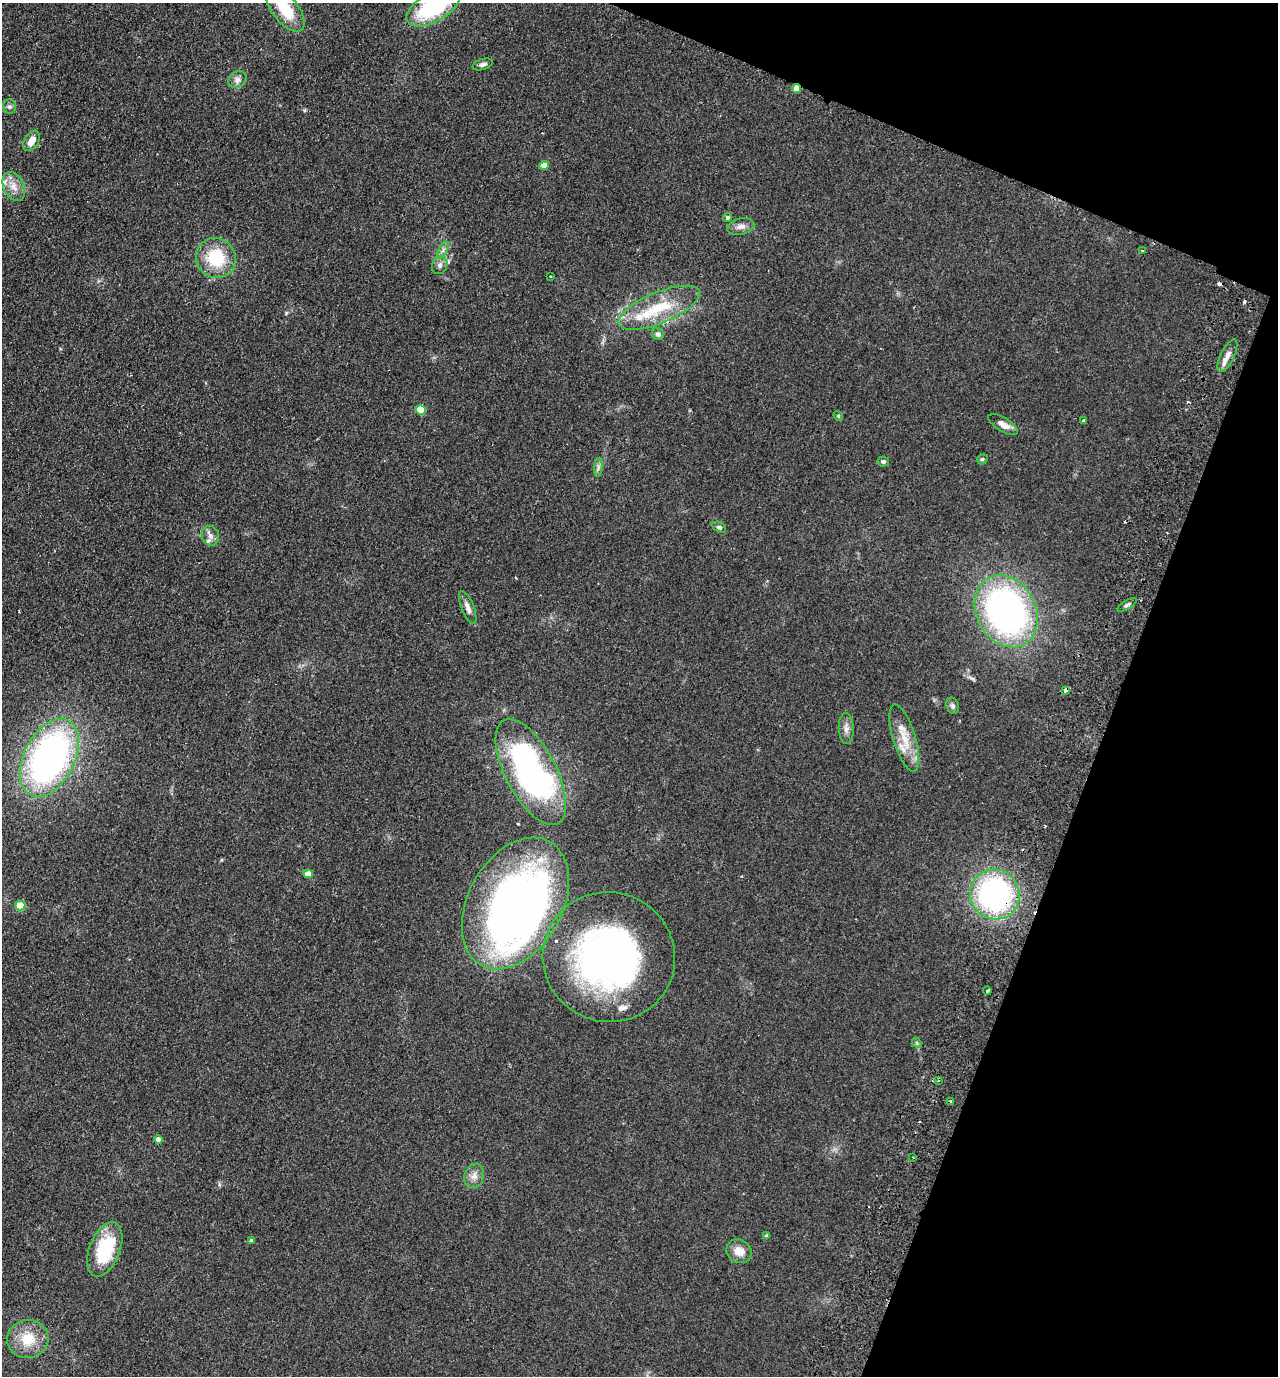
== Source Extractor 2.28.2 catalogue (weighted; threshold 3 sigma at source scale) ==
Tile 8 of 4 x 4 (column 4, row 2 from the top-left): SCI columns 4154-5429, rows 2776-4149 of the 5623 x 5549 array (HDU 1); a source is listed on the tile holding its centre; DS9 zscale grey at full resolution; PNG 1280 x 1378 px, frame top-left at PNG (2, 3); each listed source drawn as its Kron ellipse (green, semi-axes under 4 px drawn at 4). Shown black and unused: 19% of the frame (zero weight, under 2 of 3 exposures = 3% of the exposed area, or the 3 px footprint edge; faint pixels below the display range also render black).
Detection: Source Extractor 2.28.2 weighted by HDU 2 'WHT'; one run over the whole footprint, this tile lists its part. Background 0.123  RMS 0.011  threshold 0.05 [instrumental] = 3 sigma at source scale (4.5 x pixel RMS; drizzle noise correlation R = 1.50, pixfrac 1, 0.05/0.05 arcsec/px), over >= 5 px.
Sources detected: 66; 2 inside a brighter object's white glare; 5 cosmic-ray / hot-pixel residue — neither listed nor drawn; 5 inside a brighter listed object's ellipse — not listed separately; the other 54 listed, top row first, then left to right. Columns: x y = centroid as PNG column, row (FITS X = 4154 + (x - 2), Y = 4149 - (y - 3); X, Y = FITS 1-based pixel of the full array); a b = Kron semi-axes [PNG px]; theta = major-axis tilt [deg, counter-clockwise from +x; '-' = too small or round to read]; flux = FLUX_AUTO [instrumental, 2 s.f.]
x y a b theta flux
433 7 29 14 29 100
285 9 27 13 -52 38
483 64 10 5 16 3.6
237 79 10 7 38 4.8
796 89 5 4 - 13
10 107 7 6 - 2.7
32 141 11 7 58 11
544 166 5 4 - 13
14 186 15 10 -65 12
728 217 4 4 - 2.2
741 226 14 8 12 6.1
443 250 9 3 59 3
1143 251 4 3 - 2.8
216 258 20 19 - 51
440 265 9 7 65 4.2
550 276 3 2 - 1.5
659 308 43 15 22 49
658 334 6 5 - 3.3
1227 356 18 6 64 8.4
421 410 5 5 - 30
838 416 5 4 - 1.3
1084 421 4 3 - 3.2
1003 425 17 7 -31 8
982 459 6 4 45 1.5
883 462 6 5 - 2.3
598 467 9 4 85 2.9
719 527 7 5 -29 2.4
211 536 10 8 -71 6.4
1127 605 11 4 31 2.9
468 608 17 6 -69 7
1006 611 38 29 -62 390
1065 690 4 3 - 22
953 706 8 6 -70 3
846 728 16 7 -88 6.4
904 738 35 11 -73 25
49 758 42 25 63 390
531 772 58 25 -62 300
308 874 5 4 - 15
995 894 25 24 - 250
515 903 71 47 61 660
20 905 5 5 - 27
609 957 66 64 -21 430
987 991 4 2 - 1.9
917 1043 6 4 -48 1.4
938 1081 3 3 - 1.5
951 1102 3 3 - 15
158 1140 4 4 - 8.4
913 1157 2 2 - 1.1
474 1176 12 9 70 7.6
767 1235 3 3 - 1.9
251 1240 4 3 - 2.1
105 1249 28 15 69 64
739 1251 13 11 -37 13
28 1339 20 19 - 29
Overlapping masked pixels (flux is a lower limit): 3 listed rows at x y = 796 89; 1065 690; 995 894
Isophote crosses this tile's border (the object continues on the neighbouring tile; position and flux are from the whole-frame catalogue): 2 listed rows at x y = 433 7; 285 9